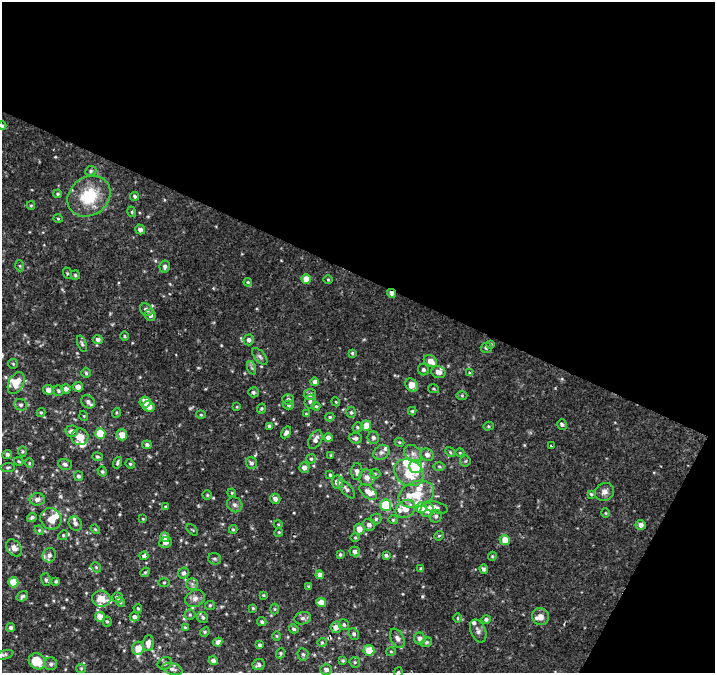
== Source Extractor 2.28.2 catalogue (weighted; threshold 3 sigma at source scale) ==
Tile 2 of 2 x 2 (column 2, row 1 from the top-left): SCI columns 715-1427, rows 727-1397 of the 1427 x 1450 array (HDU 1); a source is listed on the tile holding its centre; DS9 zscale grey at full resolution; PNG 717 x 675 px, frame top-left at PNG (2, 2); each listed source drawn as its Kron ellipse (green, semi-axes under 4 px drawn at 4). Shown black and unused: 44% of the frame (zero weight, under 2 of 3 exposures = <1% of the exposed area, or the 3 px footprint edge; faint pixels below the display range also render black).
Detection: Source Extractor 2.28.2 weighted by HDU 2 'WHT'; one run over the whole footprint, this tile lists its part. Background 0.00346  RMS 0.0023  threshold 0.0104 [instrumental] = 3 sigma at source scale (4.5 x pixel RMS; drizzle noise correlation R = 1.50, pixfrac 1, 0.0396/0.0396 arcsec/px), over >= 5 px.
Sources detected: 245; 1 cosmic-ray / hot-pixel residue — neither listed nor drawn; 21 inside a brighter listed object's ellipse — not listed separately; the other 223 listed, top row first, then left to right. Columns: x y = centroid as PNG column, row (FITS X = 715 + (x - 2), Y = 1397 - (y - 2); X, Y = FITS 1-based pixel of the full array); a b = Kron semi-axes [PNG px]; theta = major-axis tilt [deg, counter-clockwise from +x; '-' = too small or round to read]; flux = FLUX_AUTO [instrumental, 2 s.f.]
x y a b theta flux
2 126 4 3 - 0.31
91 171 6 4 22 0.37
58 194 4 3 - 0.29
89 196 23 19 37 9.1
135 196 4 4 - 0.43
31 205 4 4 - 0.24
132 212 5 3 - 0.22
58 219 5 3 - 0.22
140 229 5 4 - 0.92
20 266 5 3 - 0.23
165 266 6 5 - 0.69
67 273 6 4 -72 0.28
75 275 4 4 - 0.36
306 279 5 4 - 2.6
328 279 5 3 - 0.22
248 282 4 3 - 0.25
391 293 4 3 - 1.2
146 310 7 5 -46 0.87
150 315 6 5 - 0.91
124 336 5 3 - 0.27
98 339 5 4 - 0.75
249 340 5 5 - 0.78
82 344 8 4 -70 0.43
491 344 4 3 - 0.3
486 348 5 5 - 0.47
352 353 4 3 - 0.28
260 356 10 5 -49 0.63
430 361 7 5 -38 2
13 364 5 4 - 0.28
252 368 7 4 -70 0.4
423 370 6 5 - 0.48
438 372 7 6 - 1.2
86 373 5 4 - 0.33
470 373 3 3 - 0.52
315 382 4 4 - 0.99
16 383 12 7 62 2.9
412 385 7 5 -53 2.6
78 387 5 5 - 1.3
66 389 4 4 - 0.82
434 389 5 4 - 0.28
48 390 5 5 - 1.3
58 391 5 5 - 0.45
253 392 5 5 - 0.49
310 394 6 5 - 0.84
462 395 5 3 - 0.23
288 399 6 5 - 0.55
310 401 7 5 86 0.59
88 402 7 6 - 0.78
145 402 6 5 - 2
336 402 4 3 - 0.21
21 405 6 5 - 0.52
289 405 5 4 - 0.43
149 406 6 5 - 2.3
316 406 4 4 - 0.26
237 407 4 3 - 0.18
261 408 5 4 - 0.29
412 411 4 4 - 0.28
41 412 4 4 - 0.27
351 412 5 5 - 0.38
116 413 5 3 - 0.22
306 414 4 4 - 0.2
201 415 5 3 - 0.2
84 416 5 3 - 0.22
330 417 4 4 - 0.26
562 425 5 4 - 0.48
269 426 4 4 - 0.47
366 426 5 4 - 3
488 426 5 4 - 0.29
357 427 5 4 - 0.33
72 431 6 6 - 1
286 432 6 4 58 0.7
100 433 5 5 - 5.5
122 435 5 5 - 2.8
80 437 8 8 - 2.6
328 438 4 4 - 1.3
356 438 6 5 - 0.65
373 438 6 5 - 0.66
315 440 10 6 61 1.1
399 442 5 3 - 0.28
147 445 4 4 - 0.61
551 446 3 2 - 0.25
23 451 5 4 - 0.28
381 452 8 7 - 0.76
450 452 5 4 - 0.32
460 453 4 3 - 0.18
7 454 5 4 - 0.51
413 454 10 7 -44 1.1
331 455 4 4 - 0.23
427 455 7 6 - 1
97 457 5 4 - 0.34
311 459 5 5 - 0.33
19 461 5 3 - 0.22
465 461 5 5 - 0.32
29 463 5 4 - 0.25
117 463 6 4 74 0.41
251 463 6 5 - 0.6
65 464 7 5 -18 0.58
130 464 5 4 - 0.28
416 466 6 6 - 9.2
8 467 7 3 5 0.3
439 467 6 4 -2 0.31
304 468 5 5 - 1.2
102 471 5 4 - 0.37
357 471 8 5 87 0.85
409 473 16 12 -30 6
375 474 5 5 - 0.33
330 475 4 3 - 0.29
78 476 5 4 - 0.47
367 478 8 7 - 1.4
337 482 6 5 - 1.7
346 489 11 5 -49 0.73
368 492 10 6 -40 1.7
604 492 10 8 26 1.2
232 493 4 3 - 0.21
416 494 18 13 20 5.1
591 494 4 4 - 0.27
207 495 4 4 - 0.29
37 499 8 6 5 0.98
275 499 5 5 - 0.82
235 505 8 7 - 0.73
385 505 5 5 - 10
166 507 4 3 - 0.35
436 507 12 5 -14 1
421 508 5 5 - 2.7
405 509 10 8 35 2.8
427 510 7 6 - 2.3
605 513 4 4 - 0.23
436 516 6 6 - 0.67
32 517 5 4 - 0.5
51 519 11 10 - 2.1
143 519 4 3 - 0.18
376 519 5 5 - 0.4
393 520 4 4 - 0.28
75 523 7 6 - 0.73
278 524 4 3 - 0.18
369 525 6 6 - 0.88
641 525 5 5 - 0.99
95 529 5 4 - 0.23
233 529 4 4 - 0.3
359 529 5 5 - 2.1
39 530 5 4 - 0.24
192 530 7 2 -44 0.18
279 532 4 3 - 0.22
63 535 5 4 - 0.28
439 536 5 4 - 0.31
165 537 5 4 - 1.1
355 538 5 3 - 0.22
505 540 5 5 - 2.4
165 542 6 5 - 0.79
14 548 9 6 -53 1.1
355 552 5 5 - 0.71
340 554 4 3 - 0.31
49 555 7 6 - 0.76
386 555 4 3 - 0.47
144 556 4 3 - 1.3
492 556 4 3 - 0.27
215 559 6 5 - 0.48
96 567 5 4 - 0.36
421 569 3 3 - 0.41
484 569 5 4 - 0.59
145 572 5 4 - 0.27
183 573 5 5 - 0.66
320 575 4 4 - 1.1
46 580 6 5 - 0.45
56 581 4 3 - 0.36
13 582 5 5 - 5.2
164 582 5 3 - 0.24
192 584 6 5 - 0.53
309 586 3 3 - 0.27
263 595 3 3 - 0.21
22 596 6 4 35 0.49
117 597 5 5 - 0.58
101 599 9 8 - 2.2
195 599 10 8 25 1.1
120 602 5 4 - 0.3
321 603 5 4 - 2.3
210 605 5 4 - 0.26
138 608 4 3 - 0.28
253 608 4 3 - 0.24
275 609 5 3 - 0.23
190 615 5 5 - 0.37
100 617 5 5 - 2.7
134 617 5 4 - 0.77
203 617 6 5 - 0.48
540 617 9 8 - 1.4
303 618 8 6 13 0.66
457 618 5 3 - 0.22
486 619 5 4 - 0.56
107 621 5 4 - 0.31
262 622 5 4 - 0.47
344 625 5 5 - 0.44
11 627 4 4 - 0.49
185 627 3 3 - 0.23
336 627 6 5 - 1.3
294 629 5 4 - 0.44
478 631 12 7 -68 0.92
205 632 5 4 - 0.3
354 634 6 5 - 0.45
277 636 4 3 - 0.19
397 638 10 6 -63 0.99
420 639 6 5 - 1.1
218 642 4 4 - 1
322 642 4 4 - 0.3
426 642 6 4 21 0.35
148 643 8 5 85 1.3
259 645 3 3 - 0.37
138 648 6 6 - 2.9
369 650 5 5 - 3.9
391 651 5 3 - 0.24
280 653 5 4 - 0.34
303 654 6 5 - 0.43
4 655 9 3 16 0.33
37 661 9 7 -39 4.6
213 661 4 4 - 0.75
343 661 4 3 - 0.3
355 662 5 5 - 0.33
165 663 7 6 - 0.56
51 664 6 6 - 0.59
259 665 6 5 - 0.65
81 668 5 4 - 0.27
172 669 10 5 -15 0.72
326 670 6 5 - 0.84
398 672 5 4 - 0.26
Overlapping masked pixels (flux is a lower limit): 1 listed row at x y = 391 293
Isophote crosses this tile's border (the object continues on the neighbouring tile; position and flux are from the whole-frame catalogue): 2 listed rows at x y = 2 126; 398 672